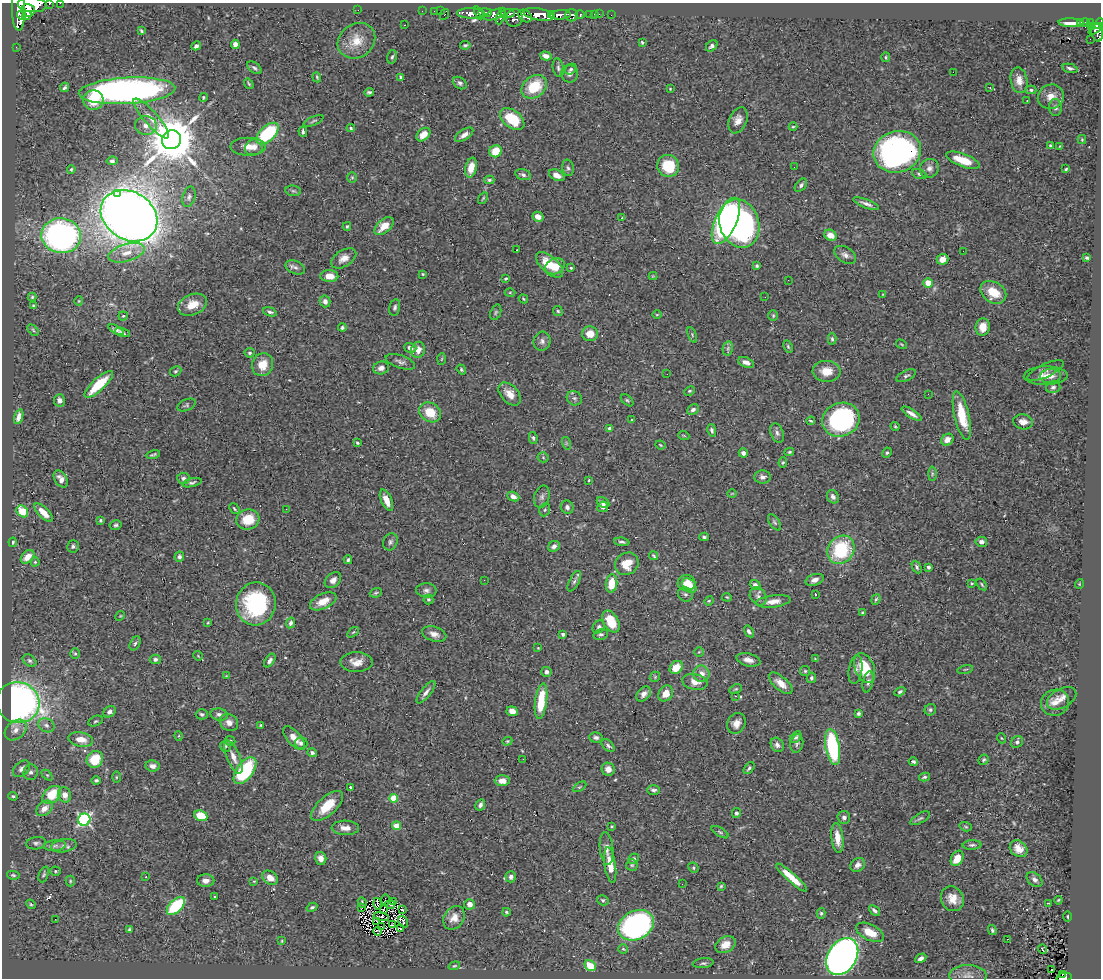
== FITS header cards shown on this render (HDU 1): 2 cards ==
NAXIS1  =                 1099
NAXIS2  =                  976

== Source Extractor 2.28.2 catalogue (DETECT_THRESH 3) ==
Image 1099 x 976 px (HDU 1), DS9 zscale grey, 1 PNG px = 1 image px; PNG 1103 x 980 px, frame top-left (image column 1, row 976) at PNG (2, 3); each listed source drawn as its Kron ellipse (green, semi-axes under 4 px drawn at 4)
Background 0.559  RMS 0.027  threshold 0.0799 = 3 sigma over >= 5 px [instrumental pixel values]
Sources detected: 468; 4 with non-positive FLUX_AUTO (blend fragments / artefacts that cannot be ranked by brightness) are neither listed nor drawn; the other 464 listed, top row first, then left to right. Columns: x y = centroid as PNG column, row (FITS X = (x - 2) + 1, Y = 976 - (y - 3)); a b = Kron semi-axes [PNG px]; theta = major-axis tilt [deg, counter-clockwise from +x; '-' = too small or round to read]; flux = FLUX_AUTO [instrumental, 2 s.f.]
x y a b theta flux
60 3 2 2 - 6.9
49 4 3 2 - 77
32 5 14 7 -4 3100
18 9 22 6 -89 3100
28 10 7 6 - 1100
358 10 2 2 - 65
422 11 2 2 - 7.5
434 11 2 2 - 6.1
440 11 2 2 - 9.9
471 13 14 5 -1 1200
479 13 7 4 -65 310
485 13 7 3 4 470
444 14 5 3 - 71
495 14 12 5 20 480
508 14 7 4 4 290
539 14 15 6 -11 2200
551 14 4 3 - 430
590 14 3 3 - 29
594 14 2 2 - 4
599 14 2 2 - 6.5
21 15 4 4 - 640
27 15 5 4 - 560
561 15 10 4 2 1100
572 15 6 6 - 390
580 15 4 3 - 140
611 15 2 2 - 4.6
501 16 9 4 69 370
525 16 7 5 -38 1200
514 18 9 8 - 350
1071 23 13 4 -2 31
1080 23 3 3 - 42
1085 23 5 4 - 180
1091 23 4 3 - 68
1099 23 5 4 - 360
404 25 2 2 - 1.3
1092 26 3 3 - 63
1096 29 8 4 34 250
141 31 4 2 - 2.3
1097 33 9 5 -78 400
1090 39 2 2 - 6.2
356 41 20 17 36 32
642 42 4 3 - 2.6
235 44 4 4 - 8.6
465 45 5 3 - 2.9
196 46 5 4 - 7.1
712 46 6 5 - 5.5
16 47 2 2 - 8.3
546 56 6 4 -16 9.2
392 57 7 4 77 3.4
886 57 5 4 - 2.5
254 68 8 5 -38 4.2
558 68 9 5 -79 5.3
1070 68 8 4 -13 4.1
571 69 6 5 - 3.1
953 72 2 2 - 220
569 74 9 8 - 7
317 77 5 4 - 2
401 77 4 3 - 4.5
1019 80 13 8 -80 18
460 83 7 5 -35 4.4
249 84 6 3 -55 2
65 87 5 3 - 3.6
534 87 14 10 37 58
990 88 3 2 - 1.2
670 89 4 4 - 1.4
1031 90 5 4 - 3.4
127 91 48 13 3 880
369 92 4 3 - 3.3
203 97 4 4 - 2.3
1051 97 13 12 - 20
93 100 10 10 - 35
1027 100 2 2 - 0.96
1055 107 8 6 -84 6
151 118 25 7 -49 22
512 119 14 8 -39 69
738 120 13 9 67 14
313 121 11 4 24 3.5
146 125 11 9 -7 14
793 127 4 4 - 1.9
351 128 4 4 - 3
303 132 5 3 - 3.7
268 134 14 7 43 140
423 135 8 5 43 19
464 135 10 5 33 9.3
171 140 10 9 - 9700
1082 140 4 4 - 2
1050 146 4 3 - 3.1
1060 146 4 3 - 1.5
248 147 18 9 0 21
254 147 9 8 - 10
496 151 6 6 - 34
897 152 24 20 17 420
963 160 18 6 -21 41
112 161 5 4 - 3.8
668 166 11 10 - 57
794 167 2 2 - 1.9
471 168 10 5 77 23
568 168 8 5 -77 4.2
929 168 10 9 - 8.8
71 169 4 3 - 1.9
1066 169 3 3 - 2.4
919 174 7 4 -21 3.5
523 175 8 5 -14 5
557 175 8 5 -26 11
352 177 5 5 - 2.6
489 180 5 4 - 3.6
801 185 7 5 48 4.8
293 191 8 5 -7 3.9
117 193 3 3 - 35
189 197 10 6 75 6.3
483 198 6 3 55 2
866 204 14 4 -20 8.2
129 216 30 24 -32 2800
538 217 5 5 - 11
622 218 4 3 - 1.9
726 221 25 11 66 630
739 223 24 19 -71 540
347 226 4 3 - 2.3
384 226 11 6 40 25
830 235 6 5 - 17
61 236 20 17 -9 550
516 250 2 2 - 2.3
963 251 2 2 - 0.77
127 253 19 8 16 23
845 255 12 7 -32 8.9
344 258 14 8 32 14
1087 258 4 3 - 4.4
942 259 6 5 - 15
550 265 17 8 -42 44
555 266 10 7 27 27
757 266 3 3 - 2.6
295 267 10 6 -25 6.4
571 268 3 3 - 2.6
423 274 4 3 - 1.7
329 276 9 6 -3 20
653 276 4 4 - 1.5
506 278 3 3 - 2.7
788 280 2 2 - 1.2
928 283 5 5 - 22
510 292 5 3 - 1.5
993 292 14 10 -32 39
883 294 4 2 - 1.3
32 297 4 4 - 2.2
765 297 2 2 - 1.3
523 299 5 4 - 2
79 301 4 4 - 1.6
325 301 6 5 - 6.9
33 305 3 2 - 1.7
192 305 15 10 22 32
395 307 8 5 78 4.1
558 311 5 4 - 2.8
270 312 7 4 -19 3.9
496 312 8 5 71 3.2
657 315 5 3 - 1.5
123 316 4 4 - 2.1
773 316 5 4 - 2.5
983 327 9 7 84 23
342 328 4 4 - 3.6
33 330 6 4 -46 2.1
116 330 8 4 -27 5.5
122 332 8 4 -16 3.6
590 334 8 7 - 22
692 335 8 4 -68 2.6
832 339 5 4 - 3.4
542 341 9 8 - 7.8
901 344 6 3 -31 1.8
788 346 6 4 -64 2.6
410 348 6 5 - 7.6
728 348 7 5 79 3.9
418 350 8 6 70 14
250 353 5 5 - 3.9
442 359 6 4 86 2
400 362 15 6 -18 7
746 362 8 5 -19 8.5
263 365 11 10 - 28
381 368 8 6 13 7.7
461 370 5 3 - 2.5
176 371 6 4 30 2.9
827 371 14 10 -2 27
1045 371 19 6 25 7.3
667 374 2 2 - 2
906 376 10 5 25 4.1
1046 376 22 9 1 18
1051 376 10 7 5 11
99 384 18 6 43 53
1053 387 7 6 - 4.2
689 391 6 4 26 2.3
510 394 13 8 -47 21
928 394 2 2 - 1.7
574 398 8 7 - 4.8
59 400 6 5 - 9.5
627 400 7 4 -41 3
186 405 10 5 23 3.7
693 409 6 4 27 5.5
430 412 11 9 -33 37
912 414 11 4 -32 9.4
962 416 25 7 -77 56
19 417 7 4 72 8.3
631 420 3 2 - 1.1
841 420 19 16 22 250
811 421 4 2 - 2.2
1023 422 10 7 -11 13
895 426 5 3 - 2.5
610 428 4 4 - 16
712 430 6 4 -78 3.9
777 433 10 6 -67 6.5
684 436 5 3 - 1.8
533 438 6 4 -80 3
947 440 6 5 - 15
357 443 3 3 - 3
566 443 6 4 -72 2.6
660 445 5 3 - 2
789 452 5 3 - 2.3
743 453 4 4 - 6.9
887 453 5 4 - 2.8
153 454 7 3 15 3
543 457 5 5 - 2.3
783 463 5 4 - 2.7
932 474 7 4 89 2.9
762 477 8 6 -4 8.5
183 478 6 5 - 5.2
61 479 9 6 -59 9.5
589 480 3 2 - 1.6
192 483 10 4 13 3.9
732 493 5 3 - 1.4
513 496 6 4 -23 8.4
542 497 11 7 74 6.5
833 497 7 5 -59 6.5
386 500 11 5 -67 18
603 502 7 4 -28 6.2
567 507 7 6 - 6.3
603 507 5 5 - 6.8
234 509 6 3 -50 2.3
286 509 3 2 - 2.9
545 510 7 5 67 2.9
22 511 6 5 - 50
44 513 12 5 -45 22
248 519 12 10 16 41
100 520 4 3 - 2.3
775 522 9 5 -56 3.6
115 525 6 4 9 3.6
704 537 5 3 - 2.9
13 542 5 3 - 2.4
390 542 9 7 67 5
622 542 8 3 -5 3.8
981 542 6 5 - 7.8
73 546 6 5 - 4.1
554 546 6 5 - 6.4
841 550 15 12 53 120
654 555 5 3 - 2.3
28 557 8 5 47 20
179 557 5 5 - 5.1
348 560 4 4 - 3.2
35 562 4 4 - 2.2
627 564 12 10 38 29
917 567 6 4 -65 4.2
928 567 4 4 - 4.1
333 580 9 6 41 9.3
484 580 2 2 - 2
815 580 9 5 19 8.3
574 581 11 5 63 5.5
612 583 9 5 84 36
686 583 9 8 - 27
972 583 4 2 - 1.8
982 584 6 3 -55 2.1
1079 584 5 3 - 1.5
755 585 6 5 - 8.8
689 586 8 6 -49 20
426 590 10 7 -2 6.8
376 593 6 4 20 2.9
685 594 8 7 - 4.6
815 594 3 2 - 1.4
758 596 10 7 -54 7.2
727 597 5 3 - 2
428 599 5 5 - 3
876 599 5 4 - 2.8
323 601 14 7 25 22
709 601 5 4 - 1.9
773 601 17 6 7 14
256 604 21 20 - 170
863 613 4 3 - 2.7
120 616 5 4 - 1.9
611 622 12 7 -60 46
208 623 4 2 - 1.5
291 623 5 4 - 5.6
599 627 7 5 52 5.6
749 631 6 4 -57 4.4
353 632 7 3 36 2.3
434 634 12 7 -17 11
563 634 4 3 - 6.1
601 634 8 5 14 4.1
135 643 7 5 63 3.4
538 648 3 2 - 1.3
699 652 5 5 - 2.5
75 654 5 5 - 2.7
198 656 5 2 - 1.2
155 659 5 4 - 4.7
815 659 4 2 - 1.4
270 660 7 4 55 6.4
748 660 12 6 -14 11
29 661 7 5 -38 3.9
356 662 16 10 -1 17
676 667 7 5 45 27
865 668 16 9 -68 53
965 669 8 3 13 2
855 670 14 6 81 8
805 671 5 5 - 2.6
546 672 5 5 - 7.7
701 674 8 8 - 14
226 676 3 3 - 1.2
655 677 5 4 - 2.4
811 678 5 4 - 3.7
695 682 13 8 -13 16
868 682 11 5 77 5.4
781 683 14 6 -40 18
736 689 6 4 26 2.3
426 692 14 5 52 7.7
900 692 6 4 32 3.9
666 693 8 7 - 18
644 694 8 6 48 8.9
735 696 3 2 - 2.1
1062 698 16 9 29 14
541 701 18 6 83 67
18 703 21 20 - 730
1055 703 14 13 - 19
930 710 6 5 - 3.6
512 711 5 5 - 14
109 712 7 5 36 6.4
858 713 4 4 - 3.4
202 714 6 5 - 3.7
219 714 9 6 -10 6
95 721 8 5 26 3
229 722 9 8 - 11
736 723 11 8 62 14
46 725 8 6 -25 6.3
261 725 3 2 - 1.8
16 730 12 8 39 14
179 736 5 3 - 1.5
596 737 7 5 -3 5.4
796 737 7 4 48 4.2
294 738 15 6 -49 16
1001 738 5 3 - 1.6
81 739 12 7 -10 19
230 741 5 4 - 2.7
507 741 5 4 - 2.1
1017 742 6 5 - 4.3
301 743 6 6 - 6.3
797 744 9 6 77 5
777 745 7 6 - 7.2
226 746 6 5 - 3.4
608 746 8 5 -45 4.7
833 747 18 7 -80 170
312 753 5 4 - 4.8
233 757 18 6 -67 16
95 759 9 7 49 50
523 759 2 2 - 1.2
983 760 5 4 - 3
913 762 4 3 - 3.3
153 766 7 5 -6 9.4
749 768 7 4 51 3.7
21 769 10 6 44 7.7
608 769 7 6 - 12
245 770 15 8 54 140
31 772 8 7 - 6
47 775 6 4 -44 2.3
116 777 6 4 90 2
925 777 5 3 - 3.4
96 780 5 4 - 3.2
502 781 7 5 0 14
350 787 3 3 - 2.6
579 787 7 3 31 2.3
653 790 6 5 - 4.7
52 795 11 7 43 53
65 795 8 6 -68 13
13 796 5 4 - 2.7
394 798 4 4 - 52
480 805 6 4 63 5.2
327 806 20 9 43 41
44 808 9 6 42 16
736 813 5 4 - 3.8
201 816 7 5 -24 53
844 817 6 6 - 6.7
920 818 11 5 29 4.2
84 820 6 6 - 350
397 826 4 4 - 45
612 826 3 3 - 1.7
966 827 6 4 -18 2.5
345 828 14 7 -2 13
720 832 9 4 -32 3.2
837 838 15 6 -83 22
36 843 10 6 9 5.6
972 845 9 4 4 4.7
55 846 11 5 5 6.4
64 846 13 6 11 9
606 848 17 6 -84 11
1019 849 9 7 -39 18
321 858 6 5 - 11
957 858 8 6 61 28
634 859 5 5 - 4
610 865 18 5 -82 30
632 865 6 6 - 3.3
858 865 8 6 36 8.8
693 868 5 4 - 2.7
55 871 5 4 - 2.3
44 874 8 4 68 3.3
13 875 6 4 -10 2.8
146 877 3 2 - 1.9
511 877 5 5 - 6.4
270 878 8 6 -35 15
791 878 20 4 -42 30
1035 880 9 6 -39 7.1
70 881 5 4 - 2.3
206 881 8 6 -1 11
254 881 3 3 - 1.5
682 884 3 2 - 1.9
721 886 4 4 - 1.9
215 897 3 2 - 1.4
952 899 13 11 -64 21
385 900 6 3 -90 1.2
603 900 6 5 - 3.2
1058 900 4 3 - 1.8
393 901 3 2 - 0.56
362 903 5 3 - 1.9
1048 903 4 2 - 1.8
31 904 5 4 - 2.3
378 904 6 2 -76 2.9
470 904 5 5 - 9.9
390 905 5 3 - 1.9
176 906 11 6 44 120
312 907 5 3 - 3.4
362 908 2 2 - 2.1
383 909 3 2 - 1.6
402 910 3 3 - 5.2
874 910 6 3 -41 5
506 912 4 3 - 2.8
821 913 5 4 - 3.1
381 917 7 3 -12 0.15
1068 917 5 2 - 2.1
454 918 12 10 55 17
55 919 2 2 - 96
377 922 3 2 - 1.7
403 922 6 3 -57 1
392 925 4 2 - 2
636 925 19 14 28 420
382 927 3 2 - 2.3
400 929 4 2 - 1.3
130 930 3 3 - 3.5
992 930 5 3 - 3.5
378 931 4 3 - 0.14
870 932 15 8 -26 30
1007 939 2 2 - 12
282 941 4 3 - 1.4
725 945 10 8 29 19
623 949 4 4 - 2.3
1042 949 5 2 - 1.7
842 957 20 14 58 1200
921 958 6 4 27 6.8
703 963 10 5 7 4.4
454 966 6 3 19 2
590 966 6 5 - 46
1051 970 3 2 - 4.4
1062 975 3 2 - 9.4
968 976 18 10 0 14
1064 977 8 3 11 100
At the frame edge (FLAGS 8, measured only in part): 5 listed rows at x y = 60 3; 49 4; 32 5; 1099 23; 1064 977
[4 non-positive-flux detections neither listed nor drawn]